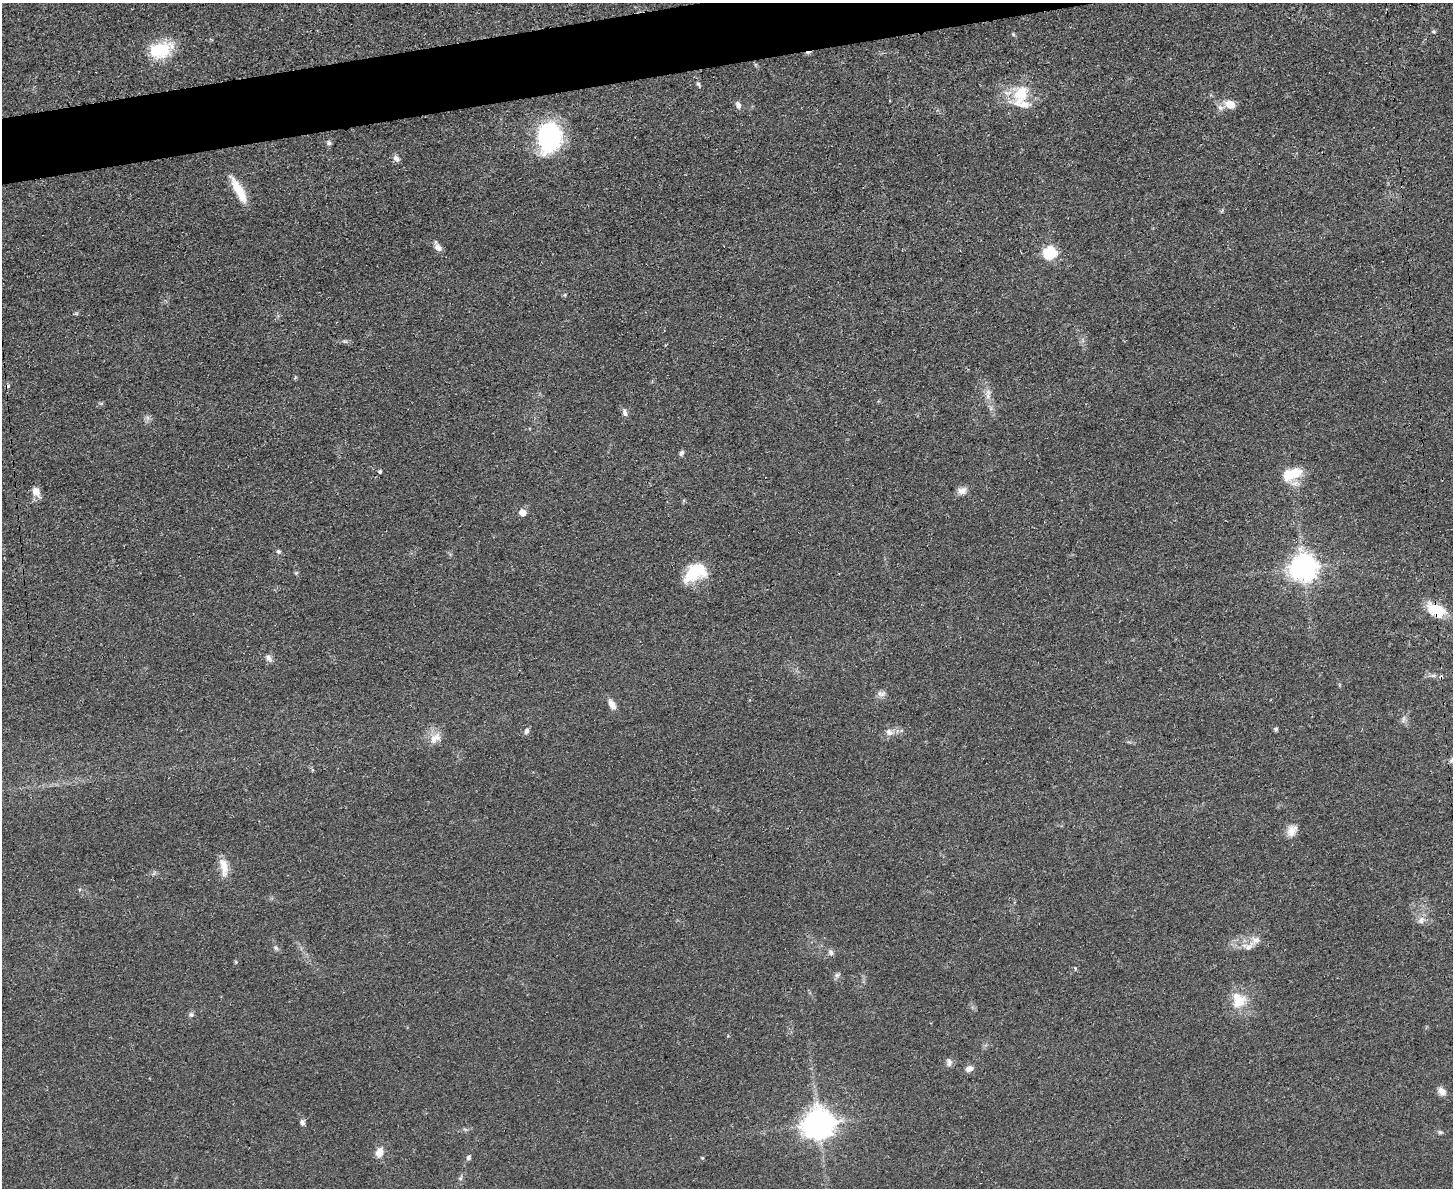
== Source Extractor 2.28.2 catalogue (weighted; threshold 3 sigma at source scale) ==
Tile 8 of 3 x 4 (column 2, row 3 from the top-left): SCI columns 1593-3043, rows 1198-2383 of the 4749 x 4766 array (HDU 1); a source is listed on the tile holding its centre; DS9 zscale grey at full resolution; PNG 1455 x 1190 px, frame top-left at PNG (2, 3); no overlay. Shown black and unused: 3% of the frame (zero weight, under 3 of 4 exposures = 2% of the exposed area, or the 3 px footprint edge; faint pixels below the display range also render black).
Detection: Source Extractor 2.28.2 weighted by HDU 2 'WHT'; one run over the whole footprint, this tile lists its part. Background 0.0456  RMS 0.0053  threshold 0.0238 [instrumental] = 3 sigma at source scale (4.5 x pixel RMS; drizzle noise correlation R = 1.50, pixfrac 1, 0.05/0.05 arcsec/px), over >= 5 px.
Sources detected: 63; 1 inside a brighter object's white glare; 3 cosmic-ray / hot-pixel residue — not listed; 3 inside a brighter listed object's ellipse — not listed separately; the other 56 listed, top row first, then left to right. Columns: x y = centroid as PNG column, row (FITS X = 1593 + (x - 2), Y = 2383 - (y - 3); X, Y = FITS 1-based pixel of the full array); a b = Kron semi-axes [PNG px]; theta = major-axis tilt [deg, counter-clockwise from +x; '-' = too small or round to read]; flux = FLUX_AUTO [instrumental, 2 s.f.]
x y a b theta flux
1433 31 5 5 - 0.9
160 50 26 17 17 23
698 84 6 5 - 0.84
1021 94 33 19 62 17
1230 104 13 11 -26 6.4
738 105 10 6 -68 2.1
549 137 31 24 87 60
329 143 7 5 -75 1.2
396 158 9 7 -40 2.1
239 191 29 8 -61 14
438 247 10 7 -31 3.1
1050 253 6 6 - 61
565 295 5 3 - 0.56
988 392 9 7 -87 2.3
625 412 11 6 -72 1.9
681 453 7 5 64 1.4
1295 473 23 14 52 15
962 490 13 9 28 3.2
36 492 13 9 -61 4.5
522 513 5 5 - 7.2
278 551 6 6 - 0.96
1304 567 9 8 - 610
296 573 6 4 44 0.67
692 574 26 18 63 16
1436 610 25 15 -27 13
269 658 11 6 -50 2.2
1433 675 8 4 8 1.3
1441 677 5 4 - 0.8
881 694 12 7 -13 2.2
612 704 11 7 -57 4.2
1403 719 11 3 75 1.3
1276 729 6 5 - 0.86
526 731 8 6 66 1.6
889 732 11 8 -21 3
435 738 18 11 46 5.9
1452 760 10 6 51 1.7
1292 830 16 11 61 4.9
224 867 25 9 -79 7.6
1421 920 10 8 56 2.8
1249 946 15 9 43 4.1
276 948 8 5 -48 1.2
831 952 9 7 -62 1.7
236 962 4 4 - 0.65
837 975 8 6 26 1.4
1238 1000 22 19 -74 13
191 1015 7 7 - 1.4
949 1062 11 7 -87 1.9
969 1069 9 7 14 3
1442 1091 10 7 -47 3.5
302 1122 8 6 -66 1.6
819 1124 10 9 - 840
1440 1132 8 5 -24 0.93
379 1152 13 9 74 4.9
468 1157 6 6 - 1.3
702 1158 5 4 - 0.55
460 1178 6 5 - 0.87
Overlapping masked pixels (flux is a lower limit): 2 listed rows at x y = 1436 610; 1441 677
Isophote crosses this tile's border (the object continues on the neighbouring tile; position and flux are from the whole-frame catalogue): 1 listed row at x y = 1452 760